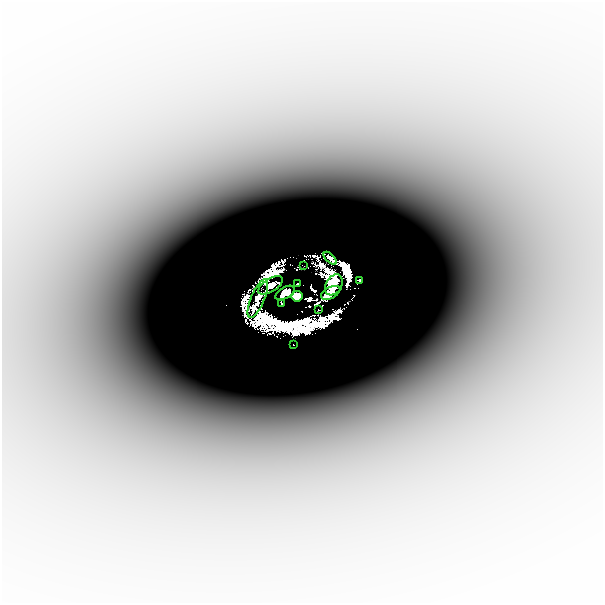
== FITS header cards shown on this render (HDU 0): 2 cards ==
NAXIS1  =                  601
NAXIS2  =                  601

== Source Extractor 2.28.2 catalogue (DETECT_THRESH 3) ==
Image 601 x 601 px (HDU 0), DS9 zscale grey, 1 PNG px = 1 image px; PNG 605 x 605 px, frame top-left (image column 1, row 601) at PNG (2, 2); each listed source drawn as its Kron ellipse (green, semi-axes under 4 px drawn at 4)
Background -1.34e-04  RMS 3.9e-05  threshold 1.16e-04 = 3 sigma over >= 5 px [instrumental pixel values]
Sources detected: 26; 13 with non-positive FLUX_AUTO (blend fragments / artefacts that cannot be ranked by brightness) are neither listed nor drawn; the other 13 listed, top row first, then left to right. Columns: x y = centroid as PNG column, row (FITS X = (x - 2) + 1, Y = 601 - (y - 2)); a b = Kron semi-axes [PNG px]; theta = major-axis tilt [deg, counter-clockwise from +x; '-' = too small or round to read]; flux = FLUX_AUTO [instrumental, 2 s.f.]
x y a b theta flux
330 258 8 3 -44 0.063
303 266 4 2 - 0.017
359 280 3 2 - 0.029
298 284 3 2 - 0.084
271 285 14 6 31 0.049
334 285 11 8 59 0.97
285 293 10 5 30 0.7
331 293 10 5 27 0.78
297 296 5 5 - 15
258 298 20 7 67 0.35
282 303 3 2 - 0.092
318 310 3 2 - 0.014
293 345 3 2 - 0.12
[13 non-positive-flux detections neither listed nor drawn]